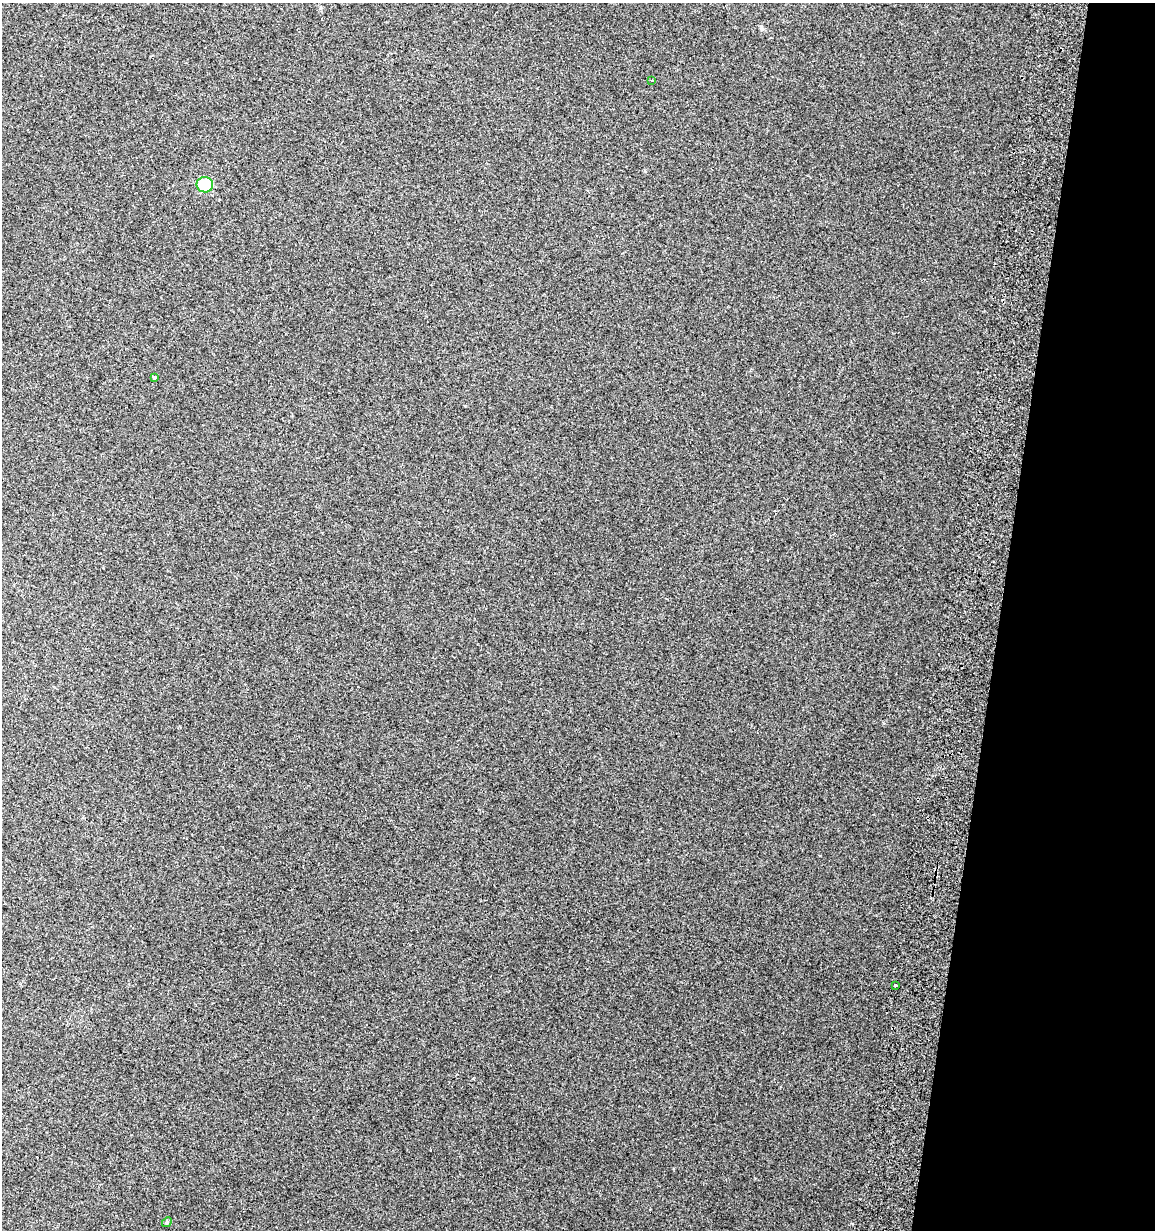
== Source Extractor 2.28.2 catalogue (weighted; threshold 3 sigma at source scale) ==
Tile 8 of 4 x 4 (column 4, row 2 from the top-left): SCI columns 3802-4954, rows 2485-3712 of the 5296 x 4961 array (HDU 1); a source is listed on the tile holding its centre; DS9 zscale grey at full resolution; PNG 1157 x 1232 px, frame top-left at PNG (2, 3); each listed source drawn as its Kron ellipse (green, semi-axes under 4 px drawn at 4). Shown black and unused: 13% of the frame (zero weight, under 2 of 3 exposures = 3% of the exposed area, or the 3 px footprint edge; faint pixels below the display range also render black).
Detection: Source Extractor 2.28.2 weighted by HDU 2 'WHT'; one run over the whole footprint, this tile lists its part. Background 0.0201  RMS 0.0076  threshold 0.0343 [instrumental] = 3 sigma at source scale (4.5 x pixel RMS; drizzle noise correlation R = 1.50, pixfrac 1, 0.0396/0.0396 arcsec/px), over >= 5 px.
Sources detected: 5; all 5 listed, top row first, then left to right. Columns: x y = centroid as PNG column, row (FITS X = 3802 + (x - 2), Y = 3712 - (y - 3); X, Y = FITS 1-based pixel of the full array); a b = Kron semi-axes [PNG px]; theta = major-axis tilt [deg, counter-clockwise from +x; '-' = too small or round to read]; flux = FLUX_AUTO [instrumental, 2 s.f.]
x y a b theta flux
652 80 3 2 - 0.53
205 185 8 7 - 23
154 377 4 3 - 4.2
895 985 4 3 - 4.4
167 1222 5 4 - 1